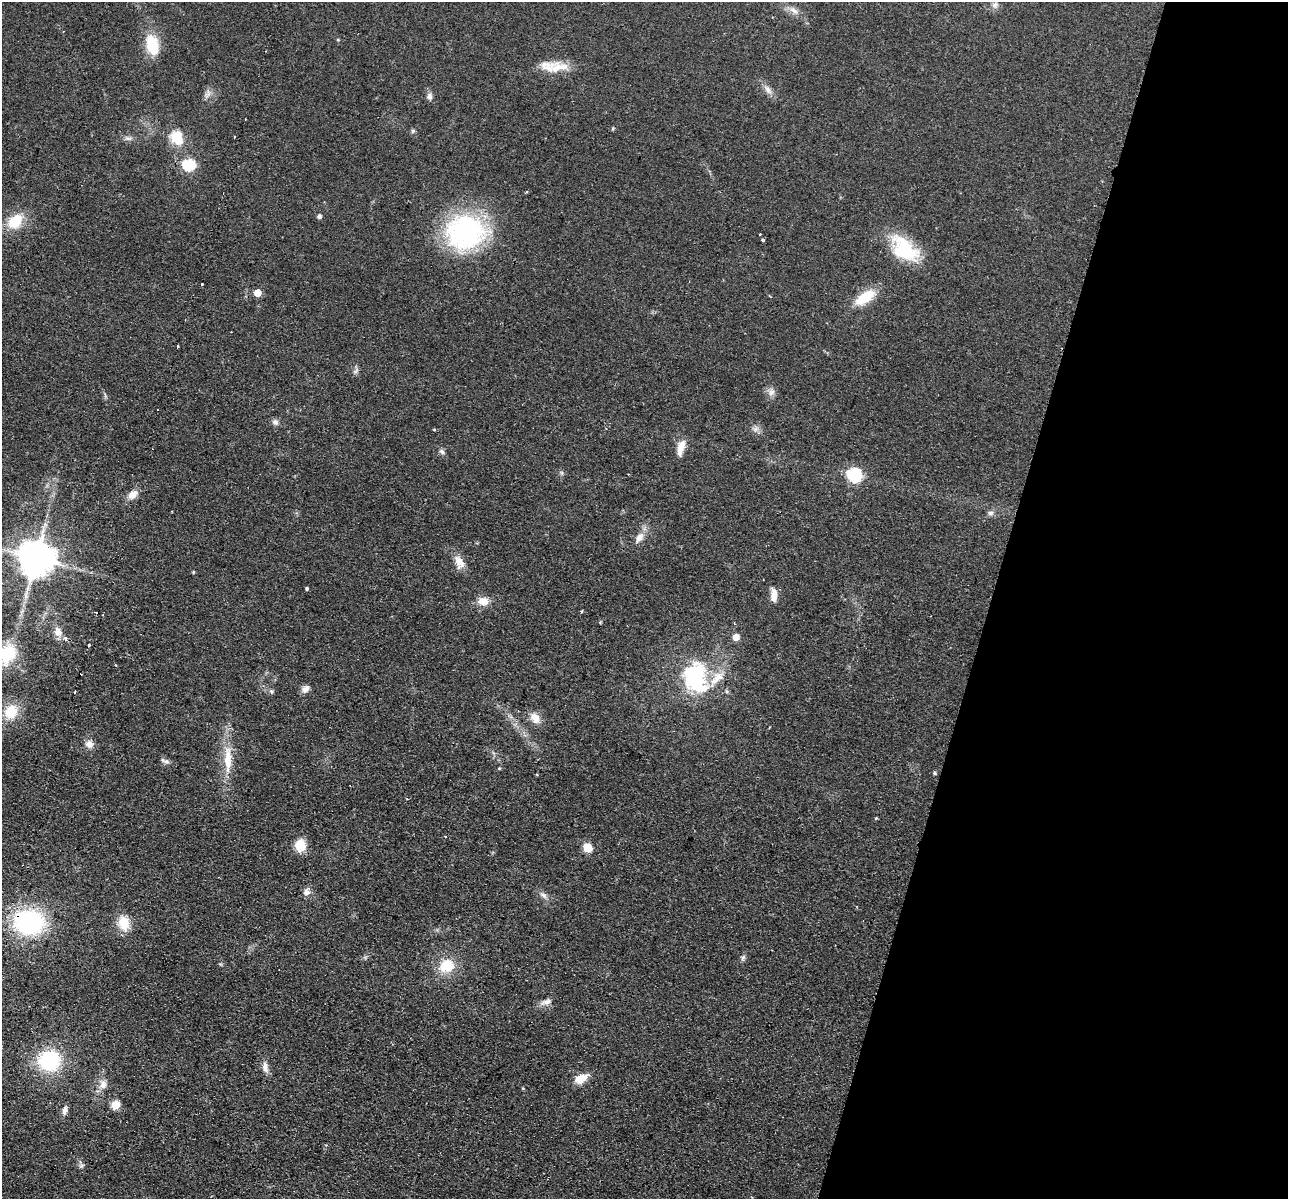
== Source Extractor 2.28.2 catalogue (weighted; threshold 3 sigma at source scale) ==
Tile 8 of 4 x 4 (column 4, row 2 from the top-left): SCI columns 3876-5161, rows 2578-3774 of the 5179 x 5279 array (HDU 1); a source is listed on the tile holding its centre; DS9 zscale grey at full resolution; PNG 1290 x 1201 px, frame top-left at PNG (2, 2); no overlay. Shown black and unused: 23% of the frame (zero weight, under 2 of 3 exposures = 3% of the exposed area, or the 3 px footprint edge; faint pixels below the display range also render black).
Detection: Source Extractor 2.28.2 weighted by HDU 2 'WHT'; one run over the whole footprint, this tile lists its part. Background 0.0944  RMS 0.01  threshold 0.0453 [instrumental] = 3 sigma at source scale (4.5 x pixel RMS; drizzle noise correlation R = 1.50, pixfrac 1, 0.05/0.05 arcsec/px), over >= 5 px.
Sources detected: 81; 4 cosmic-ray / hot-pixel residue — not listed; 3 inside a brighter listed object's ellipse — not listed separately; the other 74 listed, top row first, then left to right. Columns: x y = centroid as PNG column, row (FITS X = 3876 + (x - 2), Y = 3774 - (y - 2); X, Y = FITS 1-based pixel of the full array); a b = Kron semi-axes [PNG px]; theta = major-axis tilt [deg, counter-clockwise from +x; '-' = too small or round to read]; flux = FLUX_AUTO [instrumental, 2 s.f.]
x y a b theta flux
995 5 9 8 - 4
794 10 14 7 -36 6.2
152 45 22 13 -75 32
558 67 29 15 12 19
768 90 14 7 -55 6
208 94 12 7 64 4.4
429 96 9 7 89 3.7
413 131 6 5 - 1.6
128 138 10 5 -12 3.1
177 138 18 14 -55 23
188 165 6 6 - 110
319 216 5 5 - 2.9
15 221 15 12 47 30
465 232 44 39 10 160
760 234 3 2 - 0.87
762 240 3 3 - 2.1
904 249 39 23 -43 52
202 284 3 3 - 1.4
257 293 5 5 - 18
865 297 22 10 34 32
177 346 3 3 - 2.4
355 371 9 5 34 2.4
771 392 10 8 63 4.8
275 422 8 8 - 3.7
434 429 4 3 - 0.77
756 429 10 6 41 3.9
681 448 22 8 74 10
442 452 9 6 -39 2.9
854 475 7 6 - 160
132 494 11 8 33 9.2
991 513 8 6 10 3.2
639 537 15 8 55 8.5
36 558 10 10 - 2700
459 561 19 10 -55 11
193 572 5 3 - 0.89
307 588 3 3 - 3.1
774 595 16 7 -87 8.9
483 601 14 10 2 11
582 611 3 3 - 1.5
58 632 11 9 -58 7.9
736 637 5 5 - 12
89 645 3 3 - 2.3
7 654 25 18 59 46
115 665 3 3 - 0.81
695 678 40 29 -79 92
305 689 10 8 39 5.5
271 691 7 6 - 2.1
75 692 3 3 - 3.5
11 711 16 14 55 26
535 718 14 10 -52 11
89 744 10 9 - 6.7
228 759 41 10 -90 27
165 761 14 6 -24 3.3
499 768 5 4 - 1.1
934 773 5 4 - 1.5
407 799 3 2 - 0.78
876 818 5 4 - 0.91
300 845 15 13 89 14
587 847 6 5 - 32
306 892 9 9 - 4.7
543 895 11 6 -38 4
29 922 25 20 -9 150
124 923 17 12 -81 19
743 957 9 5 63 2.4
447 966 18 15 17 26
546 1002 16 7 20 5.7
49 1060 20 20 - 77
265 1067 17 8 -82 6.5
581 1079 13 8 28 17
103 1084 10 9 - 7.7
523 1088 4 4 - 0.91
115 1105 5 5 - 37
65 1110 10 6 77 4.9
81 1165 7 6 - 2.4
Overlapping masked pixels (flux is a lower limit): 1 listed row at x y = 29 922
Isophote crosses this tile's border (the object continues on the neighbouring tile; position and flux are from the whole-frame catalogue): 1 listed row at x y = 7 654